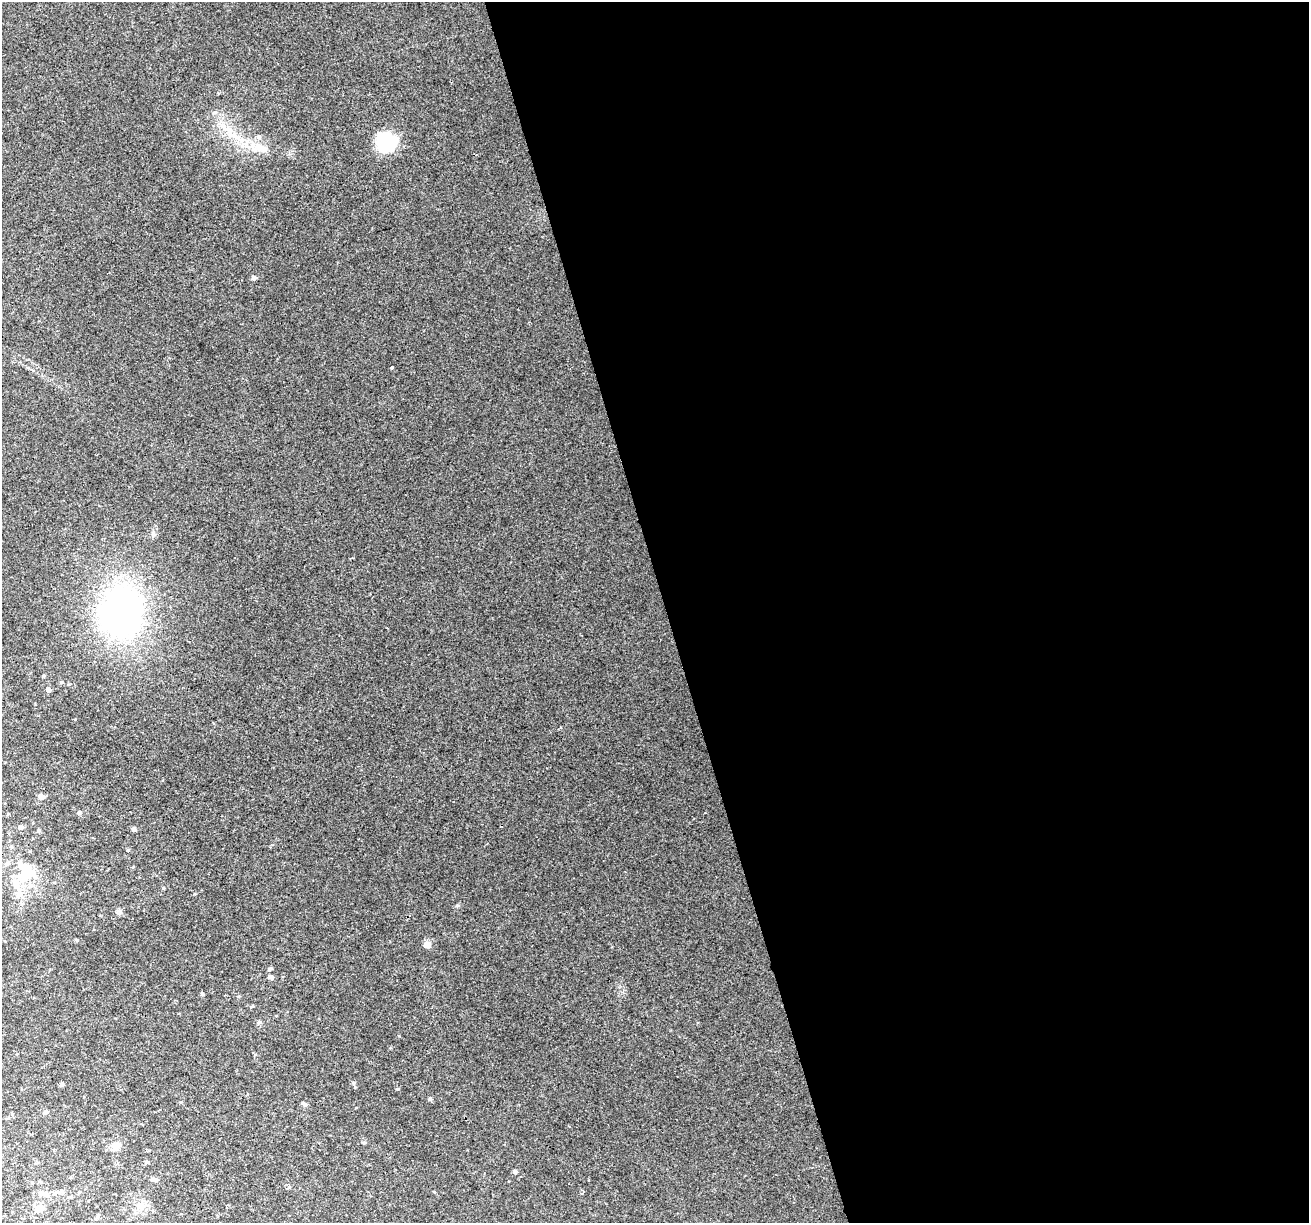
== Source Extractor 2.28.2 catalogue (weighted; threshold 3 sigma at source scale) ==
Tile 8 of 4 x 4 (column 4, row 2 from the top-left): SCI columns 3922-5228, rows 2544-3764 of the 5228 x 5035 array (HDU 1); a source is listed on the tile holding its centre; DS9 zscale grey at full resolution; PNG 1311 x 1225 px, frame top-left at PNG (2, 2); no overlay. Shown black and unused: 49% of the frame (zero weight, under 2 of 3 exposures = <1% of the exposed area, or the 3 px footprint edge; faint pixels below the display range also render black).
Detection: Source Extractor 2.28.2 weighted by HDU 2 'WHT'; one run over the whole footprint, this tile lists its part. Background 0.0265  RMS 0.0063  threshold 0.0283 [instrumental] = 3 sigma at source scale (4.5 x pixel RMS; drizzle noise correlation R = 1.50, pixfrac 1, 0.0396/0.0396 arcsec/px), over >= 5 px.
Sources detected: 45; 1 inside a brighter object's white glare — not listed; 1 inside a brighter listed object's ellipse — not listed separately; the other 43 listed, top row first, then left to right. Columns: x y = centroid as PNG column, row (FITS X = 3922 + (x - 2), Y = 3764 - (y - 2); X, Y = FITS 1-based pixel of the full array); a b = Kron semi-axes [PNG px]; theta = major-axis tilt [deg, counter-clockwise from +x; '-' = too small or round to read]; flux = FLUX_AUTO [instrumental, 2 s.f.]
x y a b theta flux
224 127 12 5 -46 3.7
387 141 21 20 - 31
259 148 13 9 -33 5.6
254 278 5 5 - 1.7
392 367 3 3 - 2.1
121 612 48 37 81 200
44 675 4 3 - 0.68
62 682 4 3 - 0.79
48 690 5 4 - 1.8
41 796 6 5 - 2.5
79 812 5 5 - 1.2
20 827 5 5 - 1.7
134 829 5 5 - 1.4
39 830 5 4 - 0.74
11 846 5 3 - 0.7
128 850 4 4 - 0.56
7 864 7 6 - 1.8
26 874 22 14 66 18
457 905 5 3 - 0.76
76 939 5 3 - 0.53
427 945 8 8 - 3.3
271 968 5 4 - 0.78
270 977 6 5 - 2.2
202 994 4 4 - 0.92
252 1006 4 4 - 0.63
259 1022 5 5 - 1
62 1084 5 4 - 1.1
355 1087 4 4 - 0.55
397 1089 4 4 - 0.62
430 1099 5 4 - 1.2
304 1104 7 4 -16 1.3
45 1112 5 4 - 1.6
364 1143 5 3 - 0.68
114 1144 18 7 7 4.2
146 1162 6 5 - 0.87
515 1172 5 4 - 1.4
154 1179 8 5 -8 1.7
289 1187 5 4 - 0.87
582 1193 4 3 - 2.1
46 1194 8 7 - 2.2
71 1197 4 4 - 0.64
140 1206 11 10 - 5.3
40 1208 5 5 - 9.7
Unlisted compact peaks at least as high as the median listed source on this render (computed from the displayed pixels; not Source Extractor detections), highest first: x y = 163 888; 194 894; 399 1036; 75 719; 434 1192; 238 996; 69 684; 120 912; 133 867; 561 727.